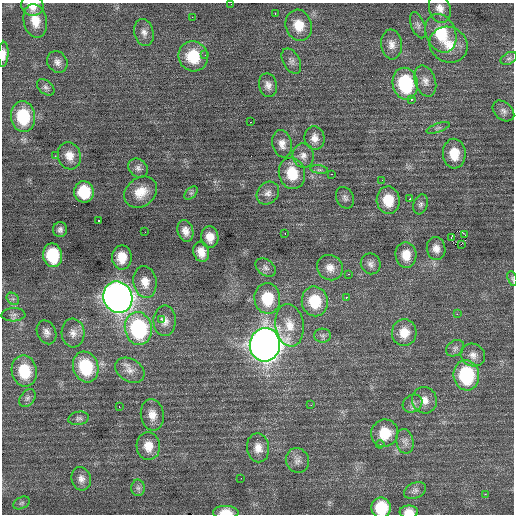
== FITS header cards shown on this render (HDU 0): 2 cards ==
NAXIS1  =                  512 / Axis length
NAXIS2  =                  512 / Axis length

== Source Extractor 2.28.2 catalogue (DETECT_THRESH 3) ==
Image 512 x 512 px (HDU 0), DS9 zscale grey, 1 PNG px = 1 image px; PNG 516 x 516 px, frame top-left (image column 1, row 512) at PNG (2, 3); each listed source drawn as its Kron ellipse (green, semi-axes under 4 px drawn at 4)
Background 0.228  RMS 1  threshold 3.14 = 3 sigma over >= 5 px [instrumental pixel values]
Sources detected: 110; all 110 listed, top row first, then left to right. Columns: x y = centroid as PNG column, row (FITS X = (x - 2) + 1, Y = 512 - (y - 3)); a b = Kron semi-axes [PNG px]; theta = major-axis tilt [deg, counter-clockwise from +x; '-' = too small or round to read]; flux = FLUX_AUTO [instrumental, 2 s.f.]
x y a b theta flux
231 4 2 2 - 100
32 6 11 10 - 860
440 9 15 10 -74 610
275 13 3 2 - 120
192 17 2 2 - 150
35 21 17 11 -78 1200
299 25 16 13 -73 1300
418 25 14 6 -68 300
144 33 14 9 -76 440
441 33 20 14 -68 2900
391 44 15 10 -83 610
449 45 19 17 -30 1500
3 54 12 5 87 450
205 55 3 2 - 100
193 56 15 14 - 2400
509 58 9 5 29 210
291 61 14 8 -62 350
57 62 11 9 -55 390
425 81 16 10 -73 610
405 84 16 12 -79 5200
268 85 12 9 -78 420
46 87 10 6 -40 240
411 99 3 2 - 480
503 111 12 8 -42 350
23 117 15 12 -84 3300
250 122 2 2 - 160
438 128 12 4 19 180
315 138 12 10 -84 550
282 144 14 9 -77 550
454 154 15 11 -87 1400
55 156 3 2 - 120
69 156 14 11 -72 770
303 156 12 10 -79 470
138 168 11 8 -41 320
319 170 9 4 -8 140
292 173 16 13 -76 2000
332 174 3 2 - 84
382 180 2 2 - 170
84 192 11 10 - 2700
141 192 18 14 37 1200
191 193 8 5 44 160
268 193 12 10 47 490
345 198 11 8 -63 290
410 199 3 2 - 530
388 200 14 11 -84 1700
420 204 10 7 72 250
98 220 3 3 - 270
60 230 7 7 - 250
185 231 11 7 -75 510
145 232 3 2 - 47
285 233 3 2 - 78
465 235 3 2 - 730
210 237 11 8 -82 690
451 237 3 2 - 560
461 244 3 2 - 33
436 248 11 9 -81 520
201 252 10 7 -74 710
53 255 12 9 -81 3400
406 255 13 10 -84 1000
122 257 12 10 90 1200
371 264 10 9 - 340
266 268 11 7 -38 260
330 268 13 12 - 670
348 274 3 2 - 690
512 279 8 4 -72 130
145 282 16 11 -81 830
118 297 16 14 -67 55000
346 297 3 3 - 160
267 298 15 13 -85 2200
13 299 7 5 -44 180
315 301 15 13 -79 2200
457 314 2 2 - 310
13 315 12 7 3 280
161 319 3 2 - 410
165 321 15 11 88 600
289 325 21 14 -82 1100
138 328 16 13 -78 7800
47 332 12 9 -66 410
73 333 14 11 -86 580
404 333 13 12 - 1100
323 336 8 7 - 180
265 345 16 15 - 77000
455 348 10 7 33 250
473 355 13 11 -29 510
86 367 16 12 -72 4000
130 370 15 11 -30 640
24 371 16 12 -80 2600
466 375 15 13 -82 5100
27 398 10 7 53 260
424 400 13 12 - 700
412 403 10 8 29 340
311 405 3 2 - 69
119 407 3 2 - 70
152 415 16 11 -82 820
79 418 10 6 10 220
385 433 14 13 - 1800
405 441 12 8 -79 380
380 444 4 4 - 85
148 446 14 12 -86 1000
258 448 14 11 -82 740
297 460 13 11 -65 470
241 478 2 2 - 160
81 479 12 9 -75 460
138 488 8 7 - 230
415 491 11 7 24 290
485 494 2 2 - 190
22 503 9 5 26 160
381 508 10 9 - 2600
226 512 13 6 0 1000
409 512 9 6 -2 680
At the frame edge (FLAGS 8, measured only in part): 7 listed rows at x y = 231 4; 32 6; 3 54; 512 279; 381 508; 226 512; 409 512